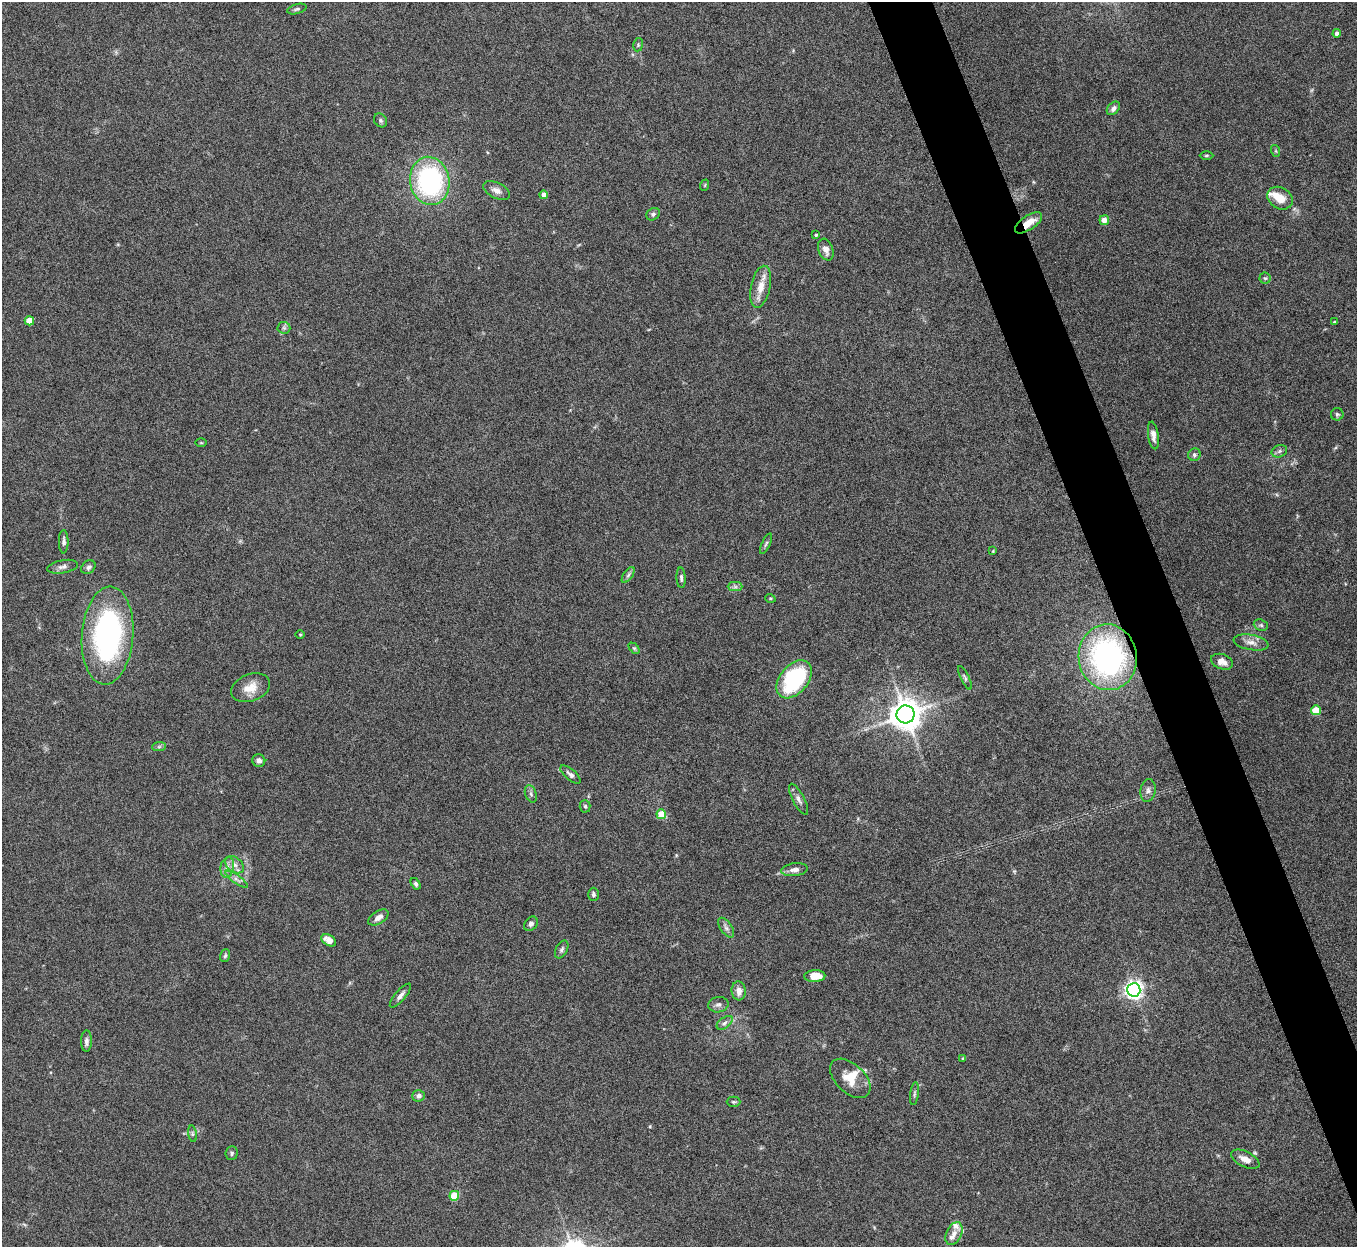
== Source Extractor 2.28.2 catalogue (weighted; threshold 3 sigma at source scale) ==
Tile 6 of 4 x 4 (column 2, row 2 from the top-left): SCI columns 1358-2712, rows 2643-3887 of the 5425 x 5409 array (HDU 1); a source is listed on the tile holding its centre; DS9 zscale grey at full resolution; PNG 1359 x 1249 px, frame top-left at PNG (2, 2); each listed source drawn as its Kron ellipse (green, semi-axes under 4 px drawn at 4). Shown black and unused: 4% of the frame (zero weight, under 5 of 10 exposures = <1% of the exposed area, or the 3 px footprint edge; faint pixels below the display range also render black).
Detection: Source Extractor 2.28.2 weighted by HDU 2 'WHT'; one run over the whole footprint, this tile lists its part. Background 0.161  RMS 0.0059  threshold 0.0242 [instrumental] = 3 sigma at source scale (4.09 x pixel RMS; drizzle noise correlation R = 1.36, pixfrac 0.8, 0.05/0.05 arcsec/px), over >= 5 px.
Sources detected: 89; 4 inside a brighter listed object's ellipse — not listed separately; the other 85 listed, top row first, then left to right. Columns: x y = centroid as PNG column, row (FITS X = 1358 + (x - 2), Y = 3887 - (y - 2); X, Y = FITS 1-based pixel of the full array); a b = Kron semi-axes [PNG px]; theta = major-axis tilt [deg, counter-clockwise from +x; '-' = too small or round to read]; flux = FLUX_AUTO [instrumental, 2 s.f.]
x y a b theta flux
297 9 10 4 16 1.1
1337 33 4 4 - 2.1
638 45 7 4 80 0.86
1113 108 8 5 48 1.9
380 120 7 6 - 1.3
1276 151 6 4 -71 0.66
1206 155 7 3 1 0.76
430 181 24 19 -81 84
705 185 6 3 72 0.55
496 190 14 8 -26 3.2
544 195 4 4 - 3.4
1280 198 13 10 -30 7.8
653 214 7 5 31 1.3
1104 220 5 4 - 4.6
1029 223 16 7 34 7.8
816 235 4 4 - 0.95
826 250 11 7 -71 3.5
1265 278 5 5 - 0.91
761 287 21 9 78 7.6
29 321 4 4 - 12
1335 322 4 3 - 0.6
284 328 6 6 - 1.3
1337 414 6 6 - 1
1153 435 14 5 -82 3.1
201 443 6 4 -1 0.55
1279 451 8 6 22 1.3
1194 455 6 6 - 1.2
64 542 12 4 90 1.7
766 544 11 4 65 1
993 551 4 4 - 0.43
62 567 15 6 10 2.5
88 567 8 6 40 1.6
628 575 9 4 55 1.3
681 578 10 4 -87 1.4
735 587 7 4 0 1.4
770 598 5 3 - 0.58
1261 625 7 5 -20 1.1
300 634 5 3 - 0.46
108 635 49 25 86 120
1251 642 18 7 -10 4.1
634 648 6 4 -44 0.77
1108 657 33 29 -82 120
1222 662 11 7 -19 3.9
965 678 13 4 -64 1.3
794 679 22 14 50 54
251 688 20 13 21 7.5
1316 710 5 5 - 14
906 714 9 9 - 980
159 747 7 4 1 1
259 761 6 6 - 1.8
570 774 12 5 -40 1.9
1148 790 11 7 80 2.5
531 794 9 5 -72 1.4
799 799 17 6 -63 2.5
585 806 6 5 - 0.93
661 814 5 5 - 11
235 865 10 7 -39 3
227 867 10 6 79 3
795 870 13 6 7 2.6
237 879 13 4 -35 2
416 884 6 4 -58 1.2
593 894 6 5 - 1.4
378 917 11 6 32 3.2
531 924 8 6 52 1.8
726 928 11 5 -55 2.1
329 940 8 5 -31 5.6
562 949 10 5 63 1.4
225 956 6 5 - 0.98
815 976 10 6 3 7.9
1134 990 7 6 - 260
739 991 9 7 -83 3.6
400 996 15 5 50 2.4
718 1005 10 7 9 2
725 1023 9 5 38 1.6
86 1041 10 5 89 2
963 1058 3 3 - 0.66
850 1078 24 14 -43 9.4
914 1094 11 4 83 1.1
419 1096 6 5 - 1.9
733 1102 7 5 0 0.89
192 1134 8 4 -82 0.97
232 1153 7 6 - 1.1
1245 1159 15 7 -27 4.9
454 1196 5 5 - 19
954 1234 12 7 65 3.7
Overlapping masked pixels (flux is a lower limit): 2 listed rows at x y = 1029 223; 1108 657